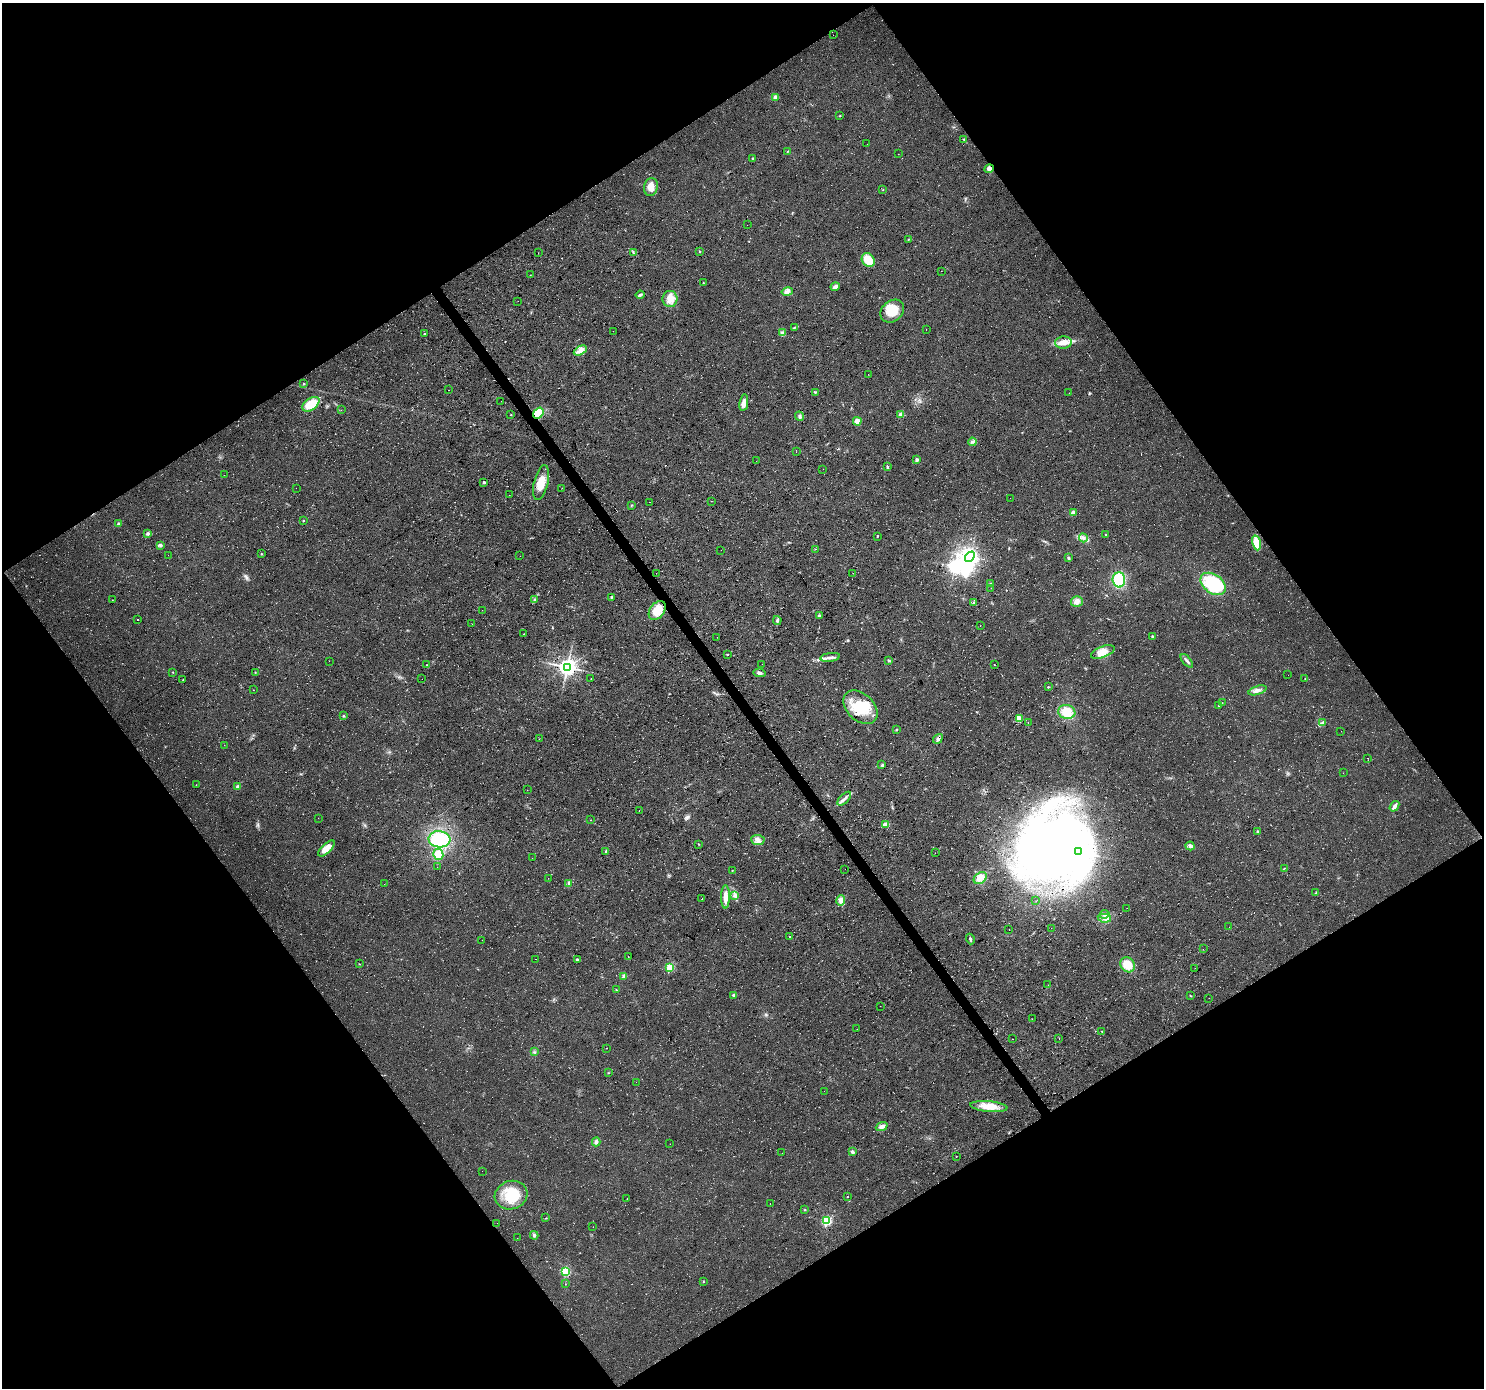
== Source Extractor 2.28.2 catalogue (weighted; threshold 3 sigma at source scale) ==
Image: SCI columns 6-5932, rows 188-5730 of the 5932 x 5855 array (HDU 1 of 3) = the unmasked area's bounding box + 8 px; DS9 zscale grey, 4 x 4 block average (1 PNG px = mean of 4 x 4 image px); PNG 1486 x 1390 px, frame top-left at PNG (2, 3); each listed source drawn as its Kron ellipse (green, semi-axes under 4 px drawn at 4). Shown black and unused: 49% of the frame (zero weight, under 3 of 4 exposures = <1% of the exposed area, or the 3 px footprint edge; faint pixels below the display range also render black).
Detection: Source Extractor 2.28.2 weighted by HDU 2 'WHT'. Background 0.0207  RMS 0.0059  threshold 0.0267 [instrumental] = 3 sigma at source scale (4.5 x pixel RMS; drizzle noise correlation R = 1.50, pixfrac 1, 0.0396/0.0396 arcsec/px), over >= 5 px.
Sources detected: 264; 1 too faint to see at this stretch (4 x 4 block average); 11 inside a brighter object's white glare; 14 cosmic-ray / hot-pixel residue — neither listed nor drawn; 1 coinciding with a brighter row at this scale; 10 inside a brighter listed object's ellipse — not listed separately; the other 227 listed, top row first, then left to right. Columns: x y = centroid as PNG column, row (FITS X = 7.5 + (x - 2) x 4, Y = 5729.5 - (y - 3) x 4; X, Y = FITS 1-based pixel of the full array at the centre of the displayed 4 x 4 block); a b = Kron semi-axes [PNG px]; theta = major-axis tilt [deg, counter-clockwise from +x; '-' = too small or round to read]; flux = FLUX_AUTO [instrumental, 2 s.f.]
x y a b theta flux
833 35 2 2 - 0.53
775 97 2 2 - 51
840 116 2 2 - 2.2
964 139 2 2 - 2.3
867 144 2 2 - 0.58
787 151 2 2 - 2.1
898 154 2 2 - 0.81
753 158 3 2 - 2.1
989 169 4 3 - 9.4
651 187 9 7 77 33
883 190 2 2 - 1.2
747 225 2 2 - 2.8
909 239 2 2 - 1.4
633 252 2 2 - 1.6
700 252 2 2 - 1.9
538 253 2 2 - 0.54
868 260 7 6 - 69
941 271 2 2 - 0.47
530 275 2 2 - 0.91
703 283 2 2 - 1.4
835 287 5 3 - 12
787 291 6 3 12 11
640 295 4 2 - 7.7
670 299 8 7 - 32
518 301 2 2 - 0.54
892 311 13 10 42 78
795 327 3 2 - 3.4
926 329 2 2 - 2.4
613 331 2 2 - 0.56
782 332 4 3 - 6.6
424 334 2 2 - 2.7
1063 343 8 6 3 31
580 350 7 4 28 25
868 374 2 2 - 0.49
304 384 2 2 - 2.5
449 390 2 2 - 1.3
815 392 3 2 - 3.5
1069 393 2 2 - 0.89
501 401 2 2 - 0.79
744 403 8 4 80 26
311 404 9 6 35 85
341 410 2 2 - 0.55
538 413 6 4 53 75
901 414 2 2 - 64
511 415 2 2 - 1.5
799 416 5 3 - 6.6
857 421 4 4 - 20
972 442 4 3 - 7
796 452 2 2 - 0.47
917 460 3 3 - 8.4
756 461 2 2 - 0.61
887 467 3 2 - 3.4
823 469 2 2 - 0.63
224 475 2 2 - 0.7
484 482 2 2 - 6.6
541 483 18 7 77 55
296 488 2 2 - 0.64
562 488 2 2 - 0.72
509 495 2 2 - 0.66
1010 498 2 2 - 0.69
711 501 2 2 - 0.46
649 502 2 2 - 4.2
632 505 3 2 - 2.1
1073 513 2 2 - 69
303 520 2 2 - 7.6
119 524 2 2 - 34
148 533 4 3 - 6.5
1106 534 2 2 - 1.4
877 536 2 2 - 5
1083 538 4 3 - 8.5
1256 543 7 3 -77 65
160 545 3 2 - 4.2
815 549 2 2 - 0.91
721 550 2 2 - 0.43
261 554 2 2 - 2.1
168 555 2 2 - 0.54
520 556 2 2 - 0.61
970 557 6 4 49 1100
1069 558 4 3 - 5.5
656 573 2 2 - 0.57
853 573 2 2 - 0.55
1119 580 7 6 - 150
990 584 2 2 - 3.3
1213 584 14 9 -35 220
991 588 2 2 - 0.89
611 597 3 2 - 3
534 599 3 2 - 3
112 600 2 2 - 0.76
1077 601 6 5 - 21
973 602 3 2 - 3.6
482 610 2 2 - 0.57
657 611 10 7 53 61
819 616 3 2 - 3.7
137 620 2 2 - 2.8
777 620 4 3 - 6.3
472 624 2 2 - 0.6
980 626 2 2 - 0.73
524 634 2 2 - 1.5
1152 636 3 2 - 4.7
717 637 2 2 - 0.49
1103 652 12 5 22 33
727 654 2 2 - 2
830 657 10 3 8 16
329 661 2 2 - 0.44
889 661 2 2 - 3
1187 661 8 2 -49 9.2
762 664 2 2 - 0.33
427 665 2 2 - 1.2
995 665 2 2 - 1.3
567 667 3 3 - 2200
173 672 2 2 - 1.6
255 672 2 2 - 1.1
759 673 6 3 -10 9.1
1288 675 2 2 - 0.41
1305 678 2 2 - 1.2
183 679 2 2 - 1
422 679 2 2 - 0.47
591 679 2 2 - 0.95
1048 687 2 2 - 3.8
253 690 2 2 - 0.57
1257 690 9 3 18 15
1222 703 2 2 - 1.9
1219 706 2 2 - 1.8
860 707 20 13 -44 120
1067 712 8 7 - 64
344 716 2 2 - 11
1019 718 2 2 - 150
1028 723 2 2 - 0.49
1322 723 3 2 - 2.8
896 729 3 2 - 2.8
1341 731 2 2 - 0.45
539 739 2 2 - 1.1
938 739 5 3 - 11
224 745 2 2 - 0.6
1368 758 2 2 - 0.65
882 765 3 2 - 2.2
1343 773 2 2 - 0.48
196 785 2 2 - 1.4
238 787 2 2 - 42
527 790 2 2 - 0.66
844 799 8 3 45 13
1394 806 6 2 53 19
639 810 2 2 - 0.71
318 818 2 2 - 0.56
590 820 2 2 - 0.93
886 825 4 3 - 26
1258 831 3 2 - 3.1
439 839 11 8 -4 220
758 840 7 5 -5 17
698 844 2 2 - 1.8
1190 846 4 3 - 9.6
326 848 10 4 43 37
606 851 3 2 - 4.4
1079 852 3 3 - 2000
935 853 2 2 - 0.55
438 854 5 5 - 55
532 858 2 2 - 0.62
437 867 2 2 - 0.83
1285 868 2 2 - 1.5
845 869 2 2 - 0.52
732 871 2 2 - 1
548 878 2 2 - 0.51
980 878 7 5 38 22
569 883 3 2 - 4.3
384 884 2 2 - 0.49
1316 893 2 2 - 2.5
735 895 4 2 - 6.9
725 897 12 4 90 28
702 899 2 2 - 1.5
841 900 5 4 - 16
1036 901 2 2 - 0.69
1127 908 2 2 - 0.6
1105 914 4 3 - 9.3
1104 918 7 3 -10 16
1229 927 2 2 - 0.61
1051 928 2 2 - 0.64
1009 930 2 2 - 0.9
790 936 2 2 - 53
970 939 5 2 - 6.5
482 940 2 2 - 0.57
1203 949 2 2 - 1.3
628 957 2 2 - 16
535 959 2 2 - 4.3
577 959 3 2 - 5
360 964 2 2 - 1.8
1128 965 8 6 -51 62
670 967 2 2 - 270
1195 968 2 2 - 0.76
624 976 4 3 - 6.7
1048 985 2 2 - 0.65
616 990 2 2 - 1.8
733 995 3 3 - 4.7
1191 996 3 2 - 2.1
1209 998 2 2 - 0.45
880 1006 2 2 - 0.61
1032 1019 2 2 - 0.64
857 1029 2 2 - 0.49
1102 1031 2 2 - 2.4
1059 1038 2 2 - 1.2
1012 1039 2 2 - 0.57
607 1048 2 2 - 2
534 1052 2 2 - 2.5
608 1073 2 2 - 2
636 1082 2 2 - 0.47
824 1091 2 2 - 0.51
989 1106 19 5 -5 59
882 1126 6 3 22 18
596 1142 4 3 - 10
670 1144 2 2 - 0.51
852 1152 3 2 - 9.8
782 1153 2 2 - 0.44
957 1156 2 2 - 0.72
482 1171 2 2 - 0.56
511 1195 16 14 18 140
847 1197 2 2 - 3.5
627 1198 2 2 - 0.77
770 1204 2 2 - 0.64
805 1209 2 2 - 1.7
546 1218 2 2 - 1.8
826 1221 2 2 - 490
497 1223 2 2 - 0.57
593 1227 2 2 - 0.7
534 1235 4 3 - 6.7
517 1238 2 2 - 0.67
565 1271 2 2 - 370
703 1282 2 2 - 1.6
565 1284 2 2 - 0.97
Overlapping masked pixels (flux is a lower limit): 1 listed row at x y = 538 413
Diffuse or blended objects may show on this block-average render without a row.